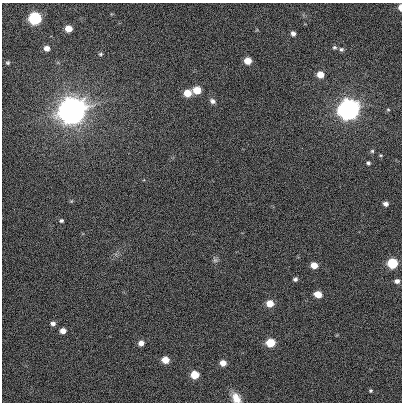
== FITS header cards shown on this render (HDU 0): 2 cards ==
NAXIS1  =                  400
NAXIS2  =                  400

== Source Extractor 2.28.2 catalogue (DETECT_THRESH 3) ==
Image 400 x 400 px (HDU 0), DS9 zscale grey, 1 PNG px = 1 image px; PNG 404 x 404 px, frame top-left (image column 1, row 400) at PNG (2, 3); no overlay
Background 7.90e-04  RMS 0.051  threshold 0.154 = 3 sigma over >= 5 px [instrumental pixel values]
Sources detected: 38; all 38 listed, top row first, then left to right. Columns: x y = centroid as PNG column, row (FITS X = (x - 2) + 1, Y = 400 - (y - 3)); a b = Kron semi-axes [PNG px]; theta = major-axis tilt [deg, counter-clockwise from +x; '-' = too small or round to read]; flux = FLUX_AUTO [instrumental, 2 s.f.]
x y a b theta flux
400 7 5 3 - 20
35 18 7 6 - 380
68 29 5 5 - 40
293 34 6 5 - 13
334 47 6 5 - 5.9
47 48 5 5 - 20
341 49 6 5 - 6.8
100 54 6 5 - 5.4
248 61 6 5 - 45
8 63 4 4 - 4.5
320 75 6 5 - 40
197 90 6 6 - 64
187 93 6 6 - 61
212 101 8 6 -36 12
349 109 8 8 - 2700
388 110 5 3 - 3.8
72 111 13 12 - 3000
372 151 5 5 - 5
368 163 5 4 - 6.3
71 201 5 4 - 4
385 204 6 5 - 12
61 221 5 5 - 6.2
215 260 8 6 -37 9
392 263 6 6 - 170
314 265 6 5 - 38
295 279 5 4 - 8.4
397 281 6 5 - 13
318 294 6 5 - 43
270 303 6 6 - 49
53 323 6 5 - 12
63 331 5 5 - 23
141 343 6 5 - 20
270 343 6 6 - 97
165 360 6 5 - 49
223 363 6 5 - 28
195 375 6 5 - 74
371 390 4 4 - 4.5
236 398 14 9 -56 38
At the frame edge (FLAGS 8, measured only in part): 2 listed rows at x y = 400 7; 236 398